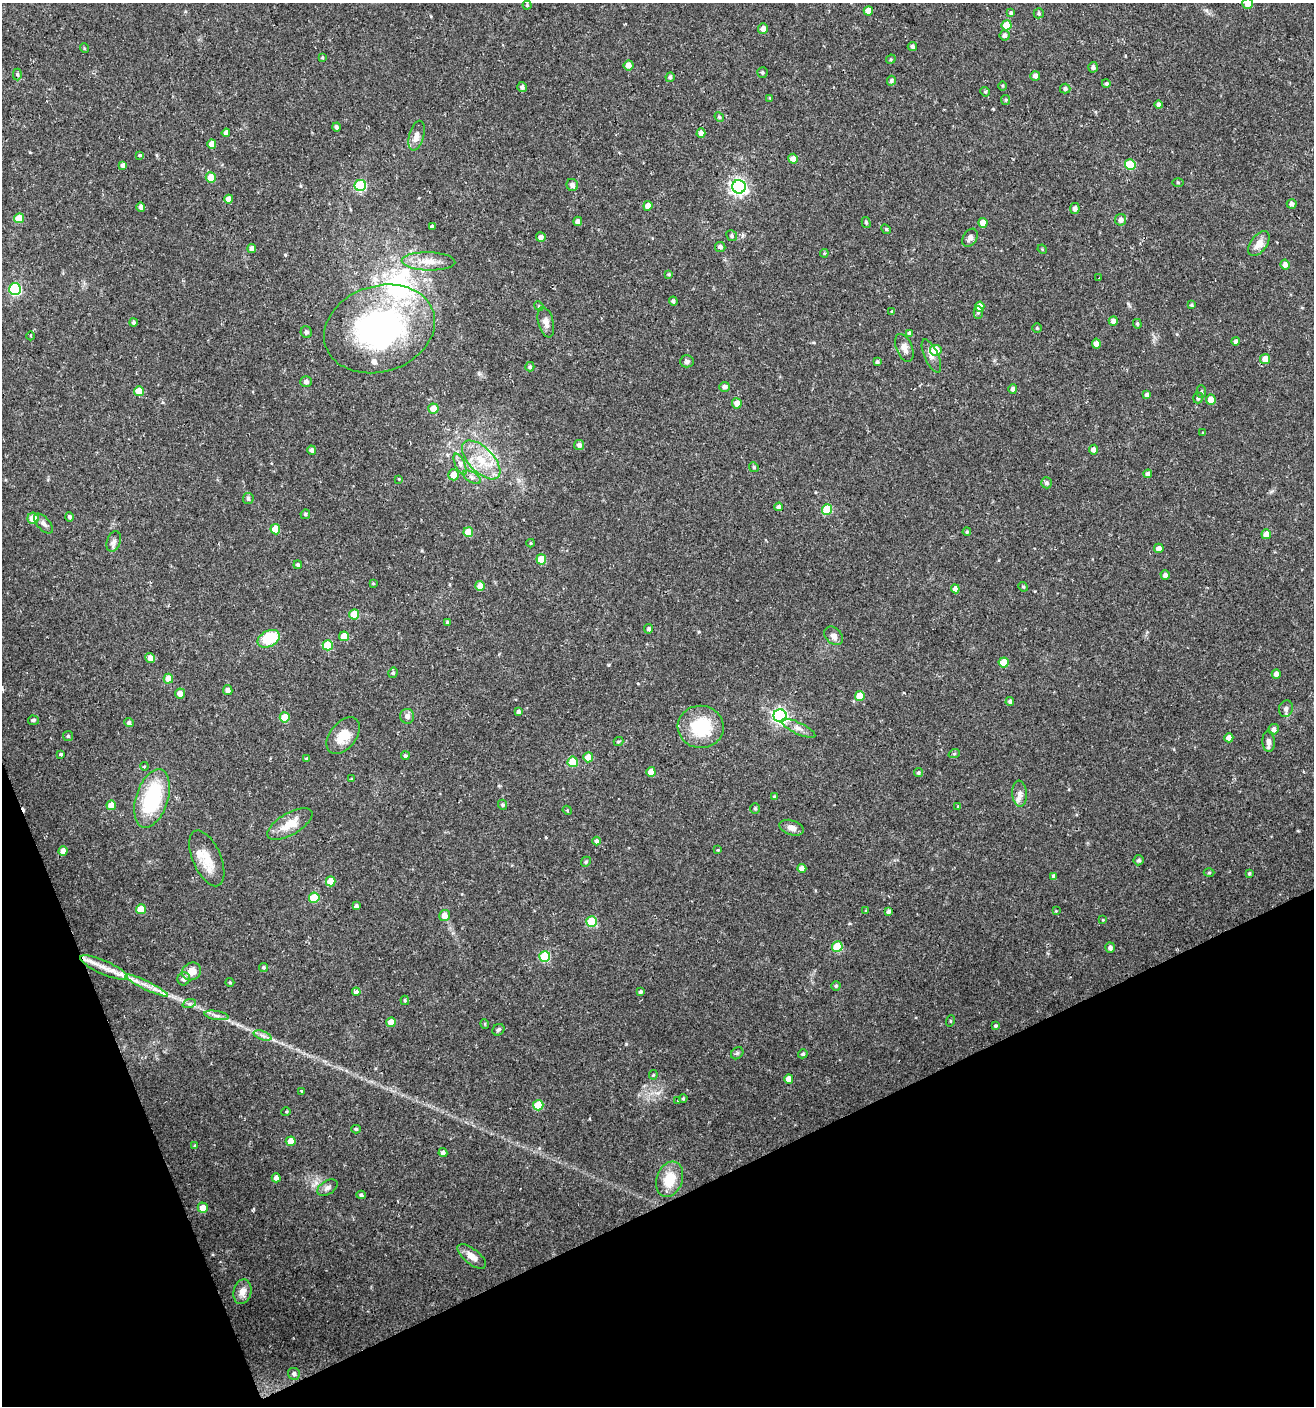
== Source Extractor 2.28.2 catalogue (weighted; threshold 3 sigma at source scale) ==
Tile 14 of 4 x 4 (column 2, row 4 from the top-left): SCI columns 1395-2706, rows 1-1404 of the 5473 x 5615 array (HDU 1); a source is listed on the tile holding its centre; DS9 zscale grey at full resolution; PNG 1316 x 1408 px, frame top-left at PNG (2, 3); each listed source drawn as its Kron ellipse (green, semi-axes under 4 px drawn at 4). Shown black and unused: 20% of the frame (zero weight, under 2 of 3 exposures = <1% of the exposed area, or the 3 px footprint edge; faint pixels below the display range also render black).
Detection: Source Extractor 2.28.2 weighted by HDU 2 'WHT'; one run over the whole footprint, this tile lists its part. Background 0.0247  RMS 0.0041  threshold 0.0186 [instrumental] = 3 sigma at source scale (4.5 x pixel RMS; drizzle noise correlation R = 1.50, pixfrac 1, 0.0396/0.0396 arcsec/px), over >= 5 px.
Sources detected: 254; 1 inside a brighter object's white glare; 1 cosmic-ray / hot-pixel residue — neither listed nor drawn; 5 inside a brighter listed object's ellipse — not listed separately; the other 247 listed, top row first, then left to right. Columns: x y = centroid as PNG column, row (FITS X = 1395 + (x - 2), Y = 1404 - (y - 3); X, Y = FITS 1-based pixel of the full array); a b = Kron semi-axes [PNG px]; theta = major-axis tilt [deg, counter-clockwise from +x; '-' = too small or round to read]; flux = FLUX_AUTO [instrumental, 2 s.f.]
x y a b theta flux
1248 3 5 5 - 3.6
527 5 4 4 - 0.54
868 11 5 4 - 3.6
1011 13 4 4 - 0.68
1039 13 5 5 - 0.67
1007 25 5 5 - 10
763 29 5 5 - 2.2
1005 35 5 5 - 1.3
912 46 5 4 - 1.3
84 48 5 3 - 0.35
322 58 4 4 - 0.46
891 59 5 4 - 0.45
628 65 5 5 - 2.6
1093 67 5 5 - 1.1
762 72 5 5 - 0.6
17 74 6 4 -89 0.66
1035 76 5 4 - 1.8
670 77 5 4 - 0.89
891 81 5 4 - 0.72
1106 83 4 4 - 1
1002 86 5 3 - 0.43
522 87 5 5 - 1.2
1065 89 5 5 - 0.92
985 92 5 4 - 0.49
770 98 4 4 - 0.33
1006 100 5 4 - 0.58
1158 105 4 4 - 1
719 117 5 4 - 0.52
336 127 4 4 - 1.1
226 133 4 4 - 1.4
701 133 4 4 - 1.7
417 136 15 7 74 3
212 144 5 4 - 3.5
140 155 3 3 - 1.7
793 159 5 4 - 2.4
122 165 4 4 - 1.3
1130 165 5 5 - 16
211 178 5 5 - 6.1
1178 182 6 3 1 0.43
360 185 5 5 - 35
572 185 6 5 - 1.3
739 187 7 6 - 130
229 199 4 4 - 2.5
1292 204 5 4 - 1.4
648 206 5 4 - 2.7
141 207 4 4 - 1.4
1075 208 5 5 - 1.5
19 218 5 5 - 7.8
1121 220 6 5 - 1.8
578 221 4 4 - 1.4
866 222 5 4 - 0.63
983 223 5 4 - 4.8
432 226 4 3 - 2.9
886 229 5 4 - 0.56
732 236 6 5 - 0.71
541 237 5 5 - 1.7
970 238 10 7 58 1.5
1259 244 14 8 53 3.7
720 247 5 5 - 1.3
252 248 4 4 - 1.7
1042 249 5 4 - 0.37
824 253 4 4 - 0.48
429 261 27 9 -2 6.2
1285 265 5 4 - 2
669 274 4 3 - 0.47
1099 278 3 2 - 0.45
15 289 6 6 - 43
673 301 4 4 - 0.87
1191 305 4 3 - 0.56
539 306 5 4 - 0.47
980 307 5 4 - 3
892 312 4 4 - 0.39
978 312 6 4 90 0.75
1113 321 4 4 - 1.7
133 322 4 4 - 0.85
546 322 15 7 -76 2.4
1137 324 5 4 - 0.5
1037 328 4 4 - 0.5
379 329 56 43 18 100
306 332 6 5 - 0.78
910 334 4 4 - 1.5
31 336 4 3 - 0.41
1235 341 4 4 - 0.95
1096 344 5 4 - 2.6
904 348 15 8 -68 2.8
936 350 6 5 - 9.3
931 356 18 7 -66 2.6
1265 359 5 5 - 4.3
687 361 7 6 - 1
877 362 4 4 - 0.9
530 367 5 4 - 0.88
306 382 5 5 - 1.5
724 387 5 5 - 1.5
1013 389 5 4 - 1.3
139 391 5 5 - 6
1201 392 6 4 89 0.64
1147 395 4 4 - 1.3
1198 398 5 5 - 0.91
1211 400 5 5 - 3.9
737 403 5 5 - 2.8
433 409 5 5 - 5.2
1203 433 3 3 - 0.48
579 445 5 5 - 1.5
312 450 4 4 - 1.2
1093 450 5 4 - 2.1
481 460 24 12 -46 11
460 464 11 5 -64 1.6
754 467 5 4 - 0.53
1148 474 4 4 - 1.6
454 475 5 5 - 5.5
472 477 10 5 -30 1.4
399 479 3 3 - 0.3
1046 483 5 5 - 1
248 498 5 5 - 0.96
778 507 4 4 - 1.3
827 509 5 5 - 14
305 514 5 4 - 0.63
69 517 4 4 - 0.8
33 518 5 5 - 5.8
44 524 12 6 -48 1.7
275 529 5 5 - 7.9
468 532 5 5 - 7.6
967 532 4 3 - 0.47
1266 534 5 4 - 3.9
114 542 10 6 70 1.5
531 543 4 4 - 0.43
1159 548 5 4 - 2.2
541 559 5 5 - 9.9
298 565 4 4 - 0.78
1165 575 5 4 - 1.7
373 583 4 4 - 0.39
480 586 5 4 - 3.5
1023 587 5 4 - 0.54
955 589 4 4 - 2.8
354 614 5 5 - 8.5
447 622 4 3 - 0.62
649 629 5 4 - 0.95
344 636 5 5 - 4.9
834 636 10 7 -46 2.1
269 639 12 8 28 17
328 645 5 5 - 13
150 658 5 4 - 2.3
1004 663 5 5 - 8.6
393 673 5 4 - 0.79
1276 674 4 4 - 2.2
168 679 5 4 - 4.1
228 690 5 4 - 1.5
180 693 5 5 - 2.4
860 696 5 5 - 7.2
1010 701 4 4 - 0.92
1286 709 8 7 - 1.4
518 712 4 4 - 0.76
407 716 7 7 - 1.8
780 716 6 6 - 110
285 717 5 5 - 9.4
33 720 5 4 - 0.83
129 723 4 4 - 0.91
701 727 23 21 -5 21
798 728 18 5 -25 2.5
1274 729 5 5 - 1.6
68 736 5 5 - 0.56
343 736 21 13 52 7.4
1229 738 4 4 - 2.8
1269 741 10 6 -86 1.9
619 742 5 4 - 0.63
61 754 4 3 - 2.1
954 754 6 3 19 0.46
405 756 4 4 - 0.69
588 757 5 5 - 4.2
306 759 4 4 - 0.56
573 762 5 5 - 12
145 766 4 2 - 0.46
651 772 5 4 - 4.7
918 772 4 4 - 0.65
351 779 4 3 - 0.4
1020 794 13 7 -84 2.3
774 796 4 3 - 0.36
152 798 30 16 72 33
111 805 5 5 - 4.2
502 805 5 4 - 0.62
958 806 4 3 - 0.49
755 808 5 5 - 0.59
567 810 5 3 - 0.37
290 824 25 11 30 7.6
791 828 12 7 -18 2.4
596 841 4 4 - 1.1
718 850 4 4 - 0.38
63 851 5 4 - 2.7
207 858 30 14 -66 8.1
1139 860 5 5 - 0.96
586 862 5 4 - 0.69
802 868 4 4 - 2.9
1209 873 5 3 - 0.43
1249 873 3 3 - 0.55
1054 876 4 4 - 1.2
331 881 5 5 - 6.6
314 898 5 5 - 14
356 906 4 4 - 0.97
141 909 5 5 - 8.5
866 911 3 3 - 0.43
1056 911 4 4 - 0.34
889 912 4 4 - 1.1
444 915 5 5 - 3.5
1103 920 4 3 - 0.36
591 922 5 5 - 20
837 947 5 5 - 17
1110 948 5 5 - 1.4
545 956 5 5 - 21
104 967 26 6 -24 5.4
263 967 4 4 - 0.66
192 971 10 8 31 4.2
184 979 6 6 - 1.9
230 982 4 4 - 0.43
146 985 23 4 -26 3.9
836 986 5 4 - 0.64
356 992 4 4 - 2.1
640 992 4 3 - 0.77
405 1000 5 3 - 0.52
189 1004 7 4 18 0.79
216 1015 12 4 -10 1.5
950 1021 6 3 72 0.4
391 1022 5 4 - 3.9
485 1024 5 3 - 0.35
996 1026 4 4 - 0.61
498 1030 6 5 - 0.73
263 1036 9 4 -19 1.3
737 1053 7 5 45 0.73
803 1054 5 4 - 0.75
653 1075 5 4 - 0.47
789 1079 4 4 - 3.2
302 1091 3 3 - 0.45
683 1098 4 3 - 0.52
678 1100 4 2 - 0.54
538 1105 5 5 - 14
286 1112 5 3 - 0.36
356 1129 5 3 - 0.69
291 1141 5 5 - 5.3
195 1146 4 4 - 0.46
443 1153 4 4 - 1.4
276 1178 4 4 - 1.9
670 1179 18 13 71 9.5
327 1188 11 7 32 1.6
361 1195 4 4 - 0.74
203 1208 5 5 - 4.5
472 1256 17 7 -38 3.4
242 1292 12 9 76 3.2
294 1374 6 6 - 1.2
Overlapping masked pixels (flux is a lower limit): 1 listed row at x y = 104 967
Isophote crosses this tile's border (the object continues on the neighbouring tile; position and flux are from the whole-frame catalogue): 1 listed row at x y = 1248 3